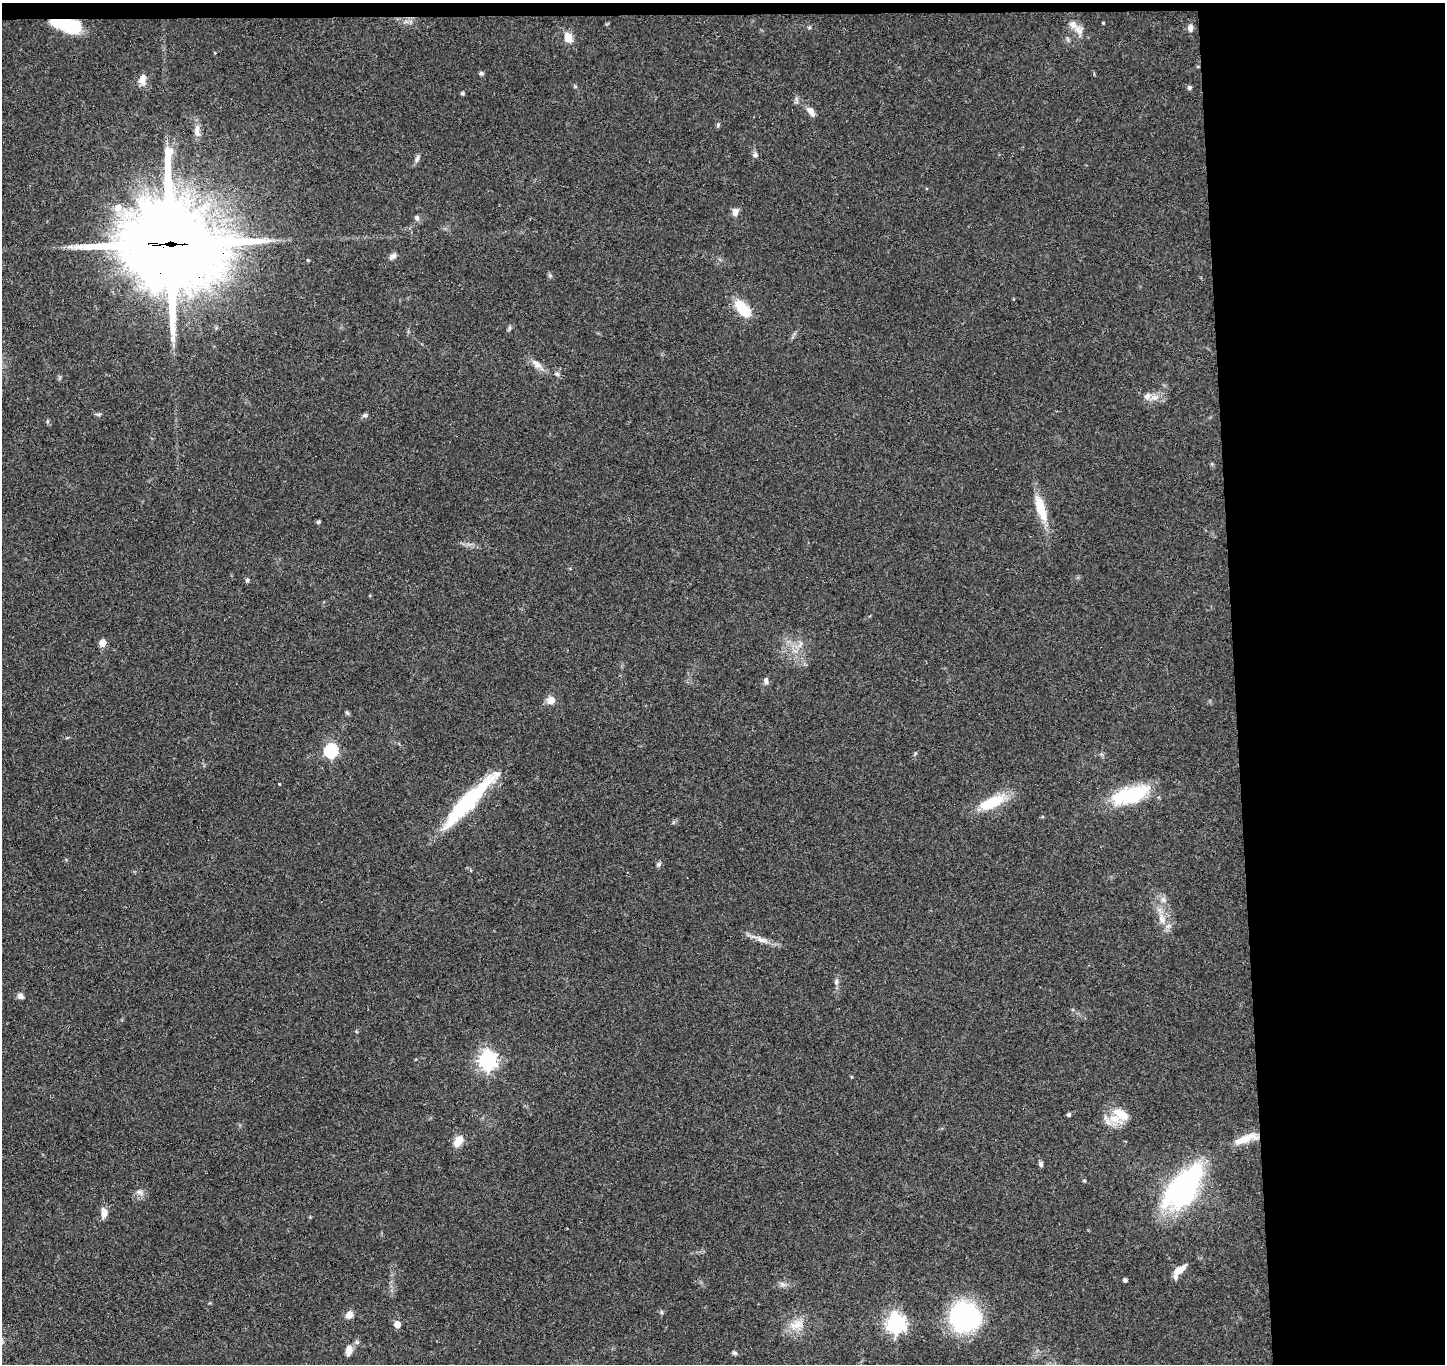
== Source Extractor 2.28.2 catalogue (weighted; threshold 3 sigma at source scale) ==
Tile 3 of 3 x 3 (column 3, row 1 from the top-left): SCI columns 2944-4386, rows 2876-4237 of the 4442 x 4368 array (HDU 1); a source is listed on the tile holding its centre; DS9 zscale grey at full resolution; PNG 1447 x 1366 px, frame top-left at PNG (2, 3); no overlay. Shown black and unused: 15% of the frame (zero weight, under 3 of 4 exposures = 6% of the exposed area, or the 3 px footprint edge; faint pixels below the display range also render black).
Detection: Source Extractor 2.28.2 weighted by HDU 2 'WHT'; one run over the whole footprint, this tile lists its part. Background 0.0792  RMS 0.0058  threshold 0.0261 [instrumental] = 3 sigma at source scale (4.5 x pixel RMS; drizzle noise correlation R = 1.50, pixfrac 1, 0.05/0.05 arcsec/px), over >= 5 px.
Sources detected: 74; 4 inside a brighter listed object's ellipse — not listed separately; the other 70 listed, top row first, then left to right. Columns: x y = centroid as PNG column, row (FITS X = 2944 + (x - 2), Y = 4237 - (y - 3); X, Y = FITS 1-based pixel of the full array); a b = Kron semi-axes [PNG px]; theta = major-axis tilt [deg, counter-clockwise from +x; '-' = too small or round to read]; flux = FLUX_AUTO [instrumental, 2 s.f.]
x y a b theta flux
1103 23 3 2 - 0.52
69 25 25 10 -12 38
809 27 6 3 -18 0.68
1190 27 9 6 89 2.8
1078 30 15 10 -47 4.9
568 37 14 10 -69 6
481 73 6 5 - 1.1
142 79 14 8 86 4.3
1189 88 5 5 - 1.3
463 93 4 4 - 1.2
811 111 14 7 -54 3.6
718 125 6 5 - 0.86
197 131 18 7 -84 4
755 155 7 6 - 1.7
417 158 11 6 74 1.9
118 207 9 8 - 5.8
735 212 11 8 86 3
417 218 7 6 - 1.6
170 244 38 32 -8 7000
393 256 11 6 31 2.1
550 276 6 4 -20 0.85
743 308 25 11 -48 16
509 328 7 4 72 0.96
536 364 16 8 -41 4.5
557 374 6 5 - 1.2
1154 397 11 8 -2 4.1
99 414 7 4 0 0.91
364 415 7 5 0 1.2
47 421 6 4 89 0.76
1041 508 34 10 -71 16
318 522 4 4 - 1.1
247 580 5 5 - 0.93
103 643 5 5 - 9.2
766 681 8 6 -84 1.9
551 700 7 6 - 6.8
347 713 8 3 -45 0.79
67 738 5 3 - 0.56
331 751 6 6 - 92
279 783 3 2 - 0.73
1131 795 45 18 18 37
468 801 75 13 46 57
992 802 35 13 24 20
659 864 7 6 - 1.2
470 870 4 3 - 0.72
1163 900 9 6 -55 2.3
1162 919 16 8 -74 5.8
762 940 18 6 -13 4.4
836 982 7 5 -89 1.5
20 996 9 7 -32 1.9
488 1060 7 7 - 250
1069 1114 4 4 - 1.3
1121 1114 25 14 -35 11
1246 1138 33 9 19 9.9
458 1141 15 8 58 6.9
1041 1164 8 5 -90 1.3
1084 1181 5 4 - 0.75
1183 1189 44 22 54 130
139 1192 10 7 -16 2.6
104 1213 13 7 -87 4.1
1179 1270 15 7 35 6.3
1125 1280 4 4 - 1.8
782 1284 7 5 -45 1.6
661 1312 6 4 -71 0.75
349 1315 10 8 45 3.5
965 1317 28 26 -6 83
896 1323 7 7 - 290
397 1324 5 5 - 7.6
796 1324 21 13 19 8.6
349 1350 14 8 79 4.5
734 1353 6 5 - 1.2
Overlapping masked pixels (flux is a lower limit): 4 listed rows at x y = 69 25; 170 244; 468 801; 1246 1138